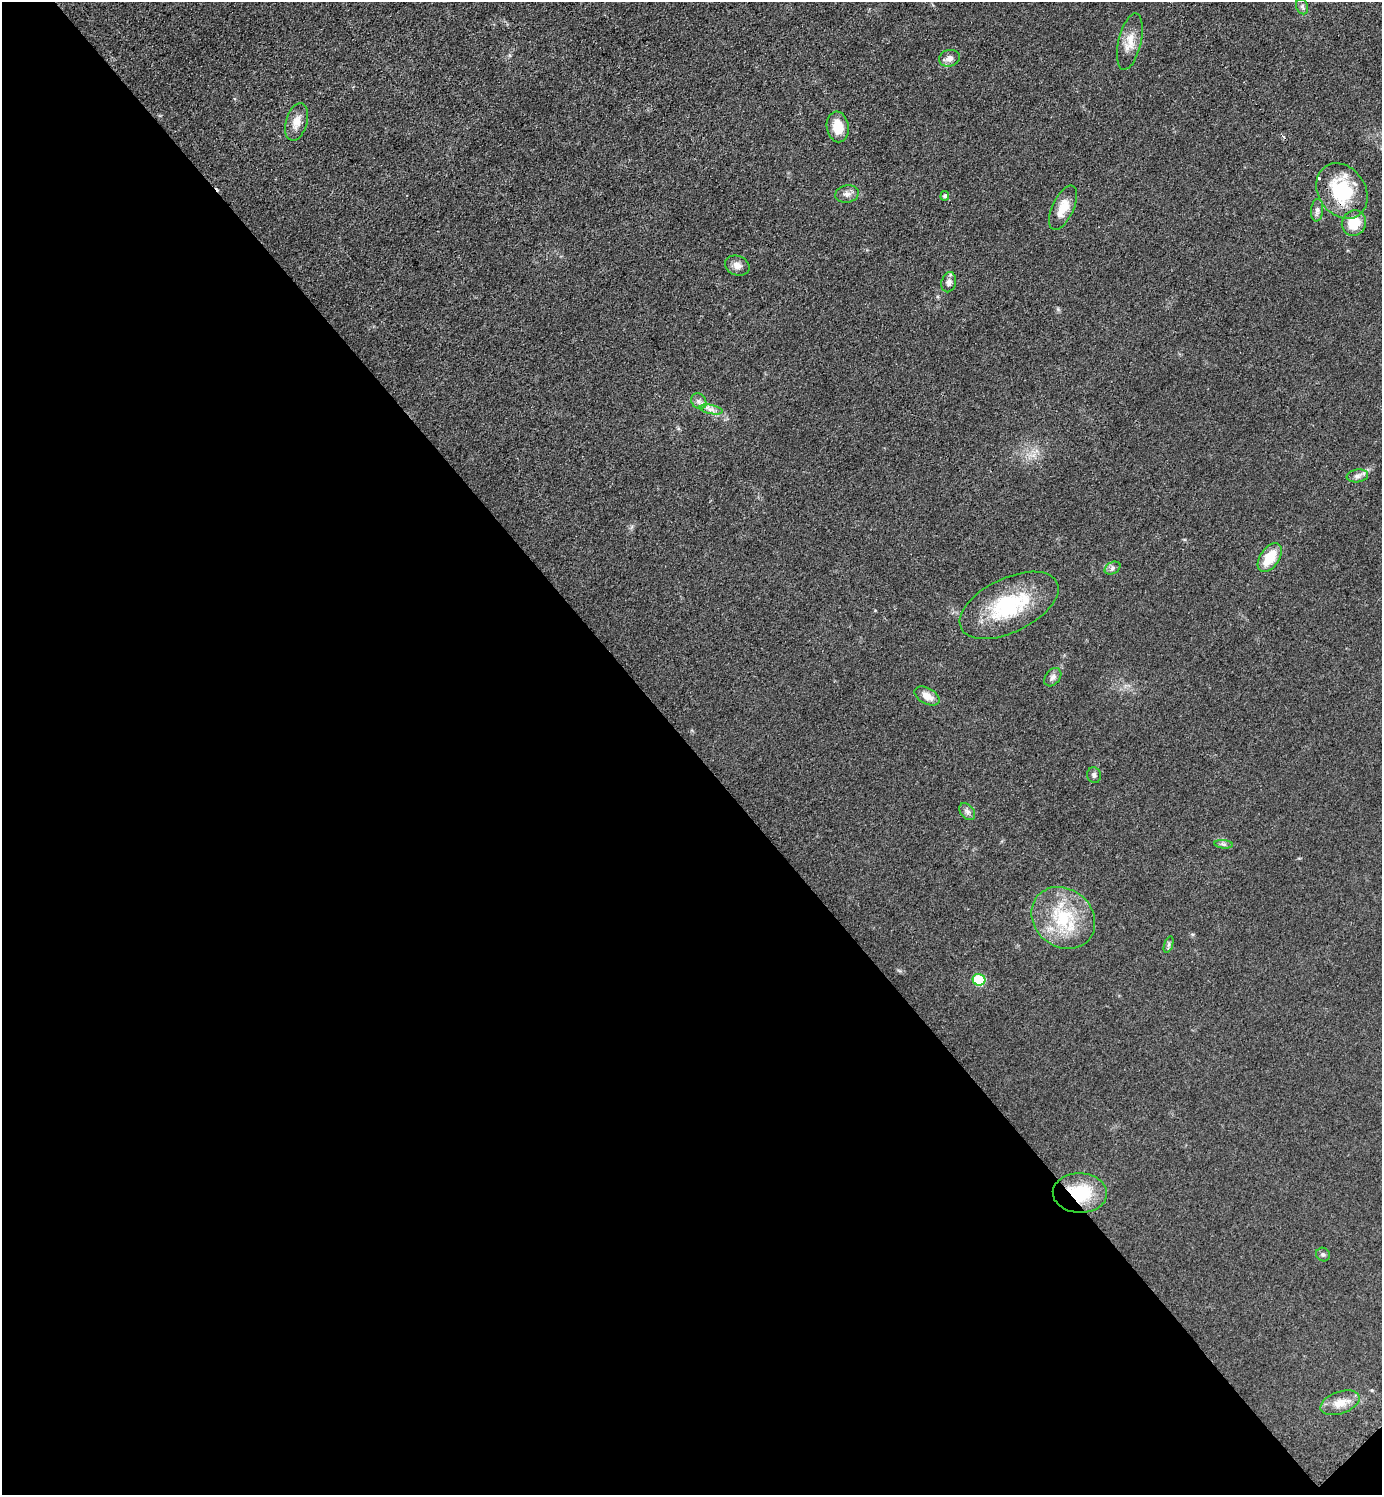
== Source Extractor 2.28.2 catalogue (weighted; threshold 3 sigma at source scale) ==
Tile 14 of 4 x 4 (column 2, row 4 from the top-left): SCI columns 1587-2966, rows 13-1505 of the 6030 x 6036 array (HDU 1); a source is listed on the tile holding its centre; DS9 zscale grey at full resolution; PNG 1384 x 1497 px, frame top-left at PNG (2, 2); each listed source drawn as its Kron ellipse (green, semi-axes under 4 px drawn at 4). Shown black and unused: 50% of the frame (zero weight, under 3 of 5 exposures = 3% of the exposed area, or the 3 px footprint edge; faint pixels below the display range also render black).
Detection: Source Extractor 2.28.2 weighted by HDU 2 'WHT'; one run over the whole footprint, this tile lists its part. Background 0.0488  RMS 0.0059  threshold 0.0263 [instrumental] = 3 sigma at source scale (4.5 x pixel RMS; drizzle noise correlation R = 1.50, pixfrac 1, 0.05/0.05 arcsec/px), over >= 5 px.
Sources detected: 33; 1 cosmic-ray / hot-pixel residue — neither listed nor drawn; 2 inside a brighter listed object's ellipse — not listed separately; the other 30 listed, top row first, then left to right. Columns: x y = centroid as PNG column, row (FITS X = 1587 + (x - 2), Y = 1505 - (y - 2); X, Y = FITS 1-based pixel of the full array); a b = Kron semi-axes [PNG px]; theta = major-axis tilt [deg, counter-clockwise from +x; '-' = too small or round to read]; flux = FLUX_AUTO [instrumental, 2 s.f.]
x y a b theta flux
1302 7 8 6 -69 1.4
1130 42 29 11 77 8.8
949 58 10 8 18 3.2
297 122 19 10 74 6
838 127 15 11 -81 11
1342 191 30 23 -55 36
847 194 12 8 10 3
945 196 5 4 - 1.3
1063 208 24 11 65 8.8
1317 210 11 6 84 2.3
1354 223 13 12 - 12
737 265 13 9 -22 3.6
949 282 10 7 77 2.3
699 401 8 7 - 2.3
711 409 12 4 -11 2.6
1357 476 11 6 7 2.4
1270 558 16 9 56 14
1112 568 8 5 28 1.7
1009 605 53 27 26 46
1053 677 10 7 50 2.3
927 696 13 8 -29 5.8
1094 775 8 7 - 1.7
967 812 9 6 -49 2
1224 844 9 3 -6 1.3
1063 918 34 29 -41 35
1169 944 8 4 71 1.2
979 980 6 5 - 33
1080 1193 27 20 -2 28
1323 1254 7 6 - 1.3
1340 1403 20 11 20 7.6
Overlapping masked pixels (flux is a lower limit): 2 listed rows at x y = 1342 191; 1080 1193